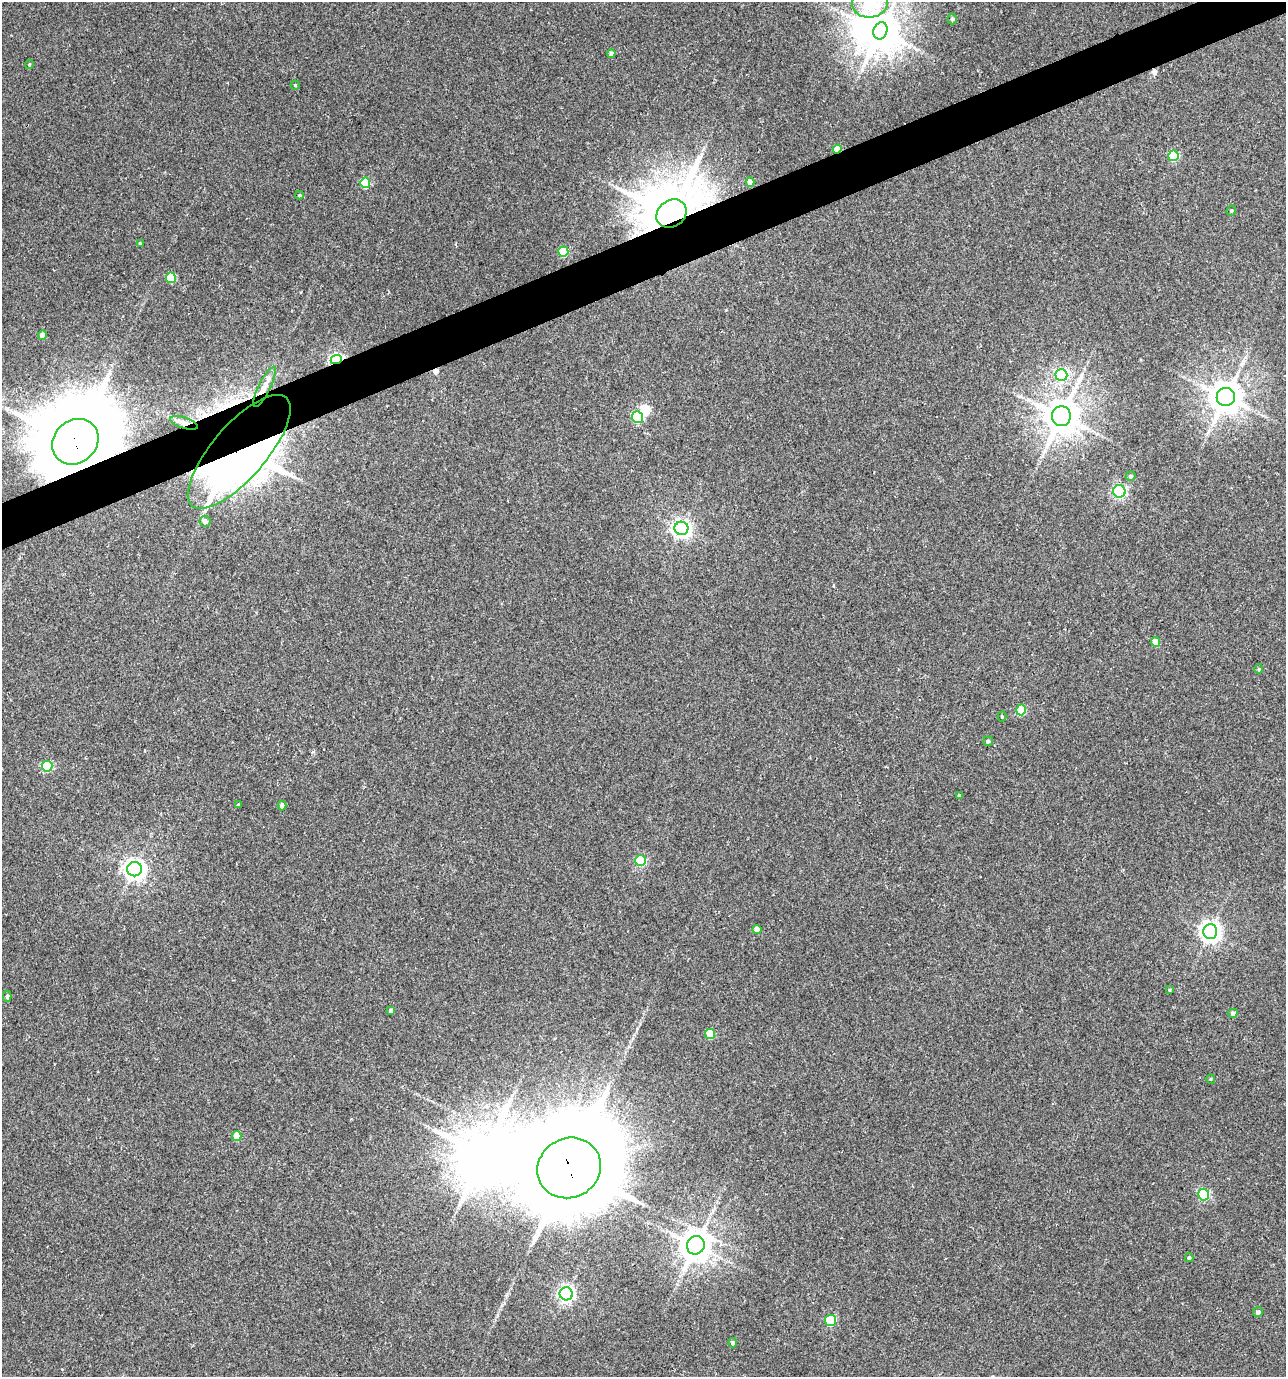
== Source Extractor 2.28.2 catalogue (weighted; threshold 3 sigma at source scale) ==
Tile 10 of 4 x 4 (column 2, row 3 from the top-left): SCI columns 1417-2700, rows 1378-2752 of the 5346 x 5507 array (HDU 1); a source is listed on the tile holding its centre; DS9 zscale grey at full resolution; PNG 1288 x 1379 px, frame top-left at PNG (2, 2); each listed source drawn as its Kron ellipse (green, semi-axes under 4 px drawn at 4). Shown black and unused: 3% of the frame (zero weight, under 3 of 4 exposures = <1% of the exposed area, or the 3 px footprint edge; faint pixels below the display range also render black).
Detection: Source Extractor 2.28.2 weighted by HDU 2 'WHT'; one run over the whole footprint, this tile lists its part. Background 0.0212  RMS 0.0066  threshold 0.0299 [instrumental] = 3 sigma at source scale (4.5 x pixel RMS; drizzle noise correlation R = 1.50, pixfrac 1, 0.0396/0.0396 arcsec/px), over >= 5 px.
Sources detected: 65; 5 inside a brighter object's white glare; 2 cosmic-ray / hot-pixel residue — neither listed nor drawn; the other 58 listed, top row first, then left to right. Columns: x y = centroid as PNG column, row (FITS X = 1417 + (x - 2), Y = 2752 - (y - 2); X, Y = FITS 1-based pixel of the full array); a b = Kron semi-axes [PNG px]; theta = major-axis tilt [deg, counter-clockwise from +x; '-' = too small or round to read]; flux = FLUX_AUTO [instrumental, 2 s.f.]
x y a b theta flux
870 3 18 14 3 87
952 19 5 5 - 1.3
880 31 9 7 69 1400
611 54 4 4 - 3.5
29 64 5 3 - 0.69
295 85 4 4 - 0.73
837 149 4 4 - 17
1173 156 5 5 - 39
750 182 4 4 - 6.8
365 183 5 5 - 27
299 195 4 3 - 0.76
1231 210 5 4 - 0.9
671 213 16 13 37 4000
140 243 4 4 - 0.64
563 252 5 5 - 29
171 278 5 5 - 24
42 335 5 4 - 4.7
336 360 6 4 24 130
1061 375 6 6 - 74
264 387 22 6 64 6.6
1226 397 9 9 - 1200
1061 416 10 9 - 1600
637 417 6 5 - 49
184 423 14 5 -18 3.3
75 442 25 21 41 6800
239 452 72 27 49 490
1130 476 5 5 - 1.5
1119 491 6 6 - 110
205 521 5 5 - 2.9
681 528 7 6 - 290
1155 642 4 4 - 11
1259 669 4 4 - 0.75
1021 710 5 5 - 24
1002 716 5 4 - 0.72
988 741 5 5 - 1.1
47 766 5 5 - 45
959 796 3 3 - 1.7
238 805 4 3 - 0.53
282 805 5 4 - 2.7
641 861 5 5 - 45
135 869 7 7 - 390
757 929 4 4 - 5.4
1210 931 7 7 - 360
1169 990 4 3 - 0.76
7 996 5 4 - 1.4
391 1010 4 4 - 2.2
1233 1013 5 4 - 2.4
710 1034 5 5 - 16
1211 1079 5 4 - 0.71
237 1136 5 4 - 13
569 1168 32 29 28 12000
1204 1194 6 5 - 65
696 1245 9 8 - 1100
1189 1258 4 3 - 1.2
566 1294 6 6 - 200
1258 1312 5 4 - 2
831 1320 5 5 - 45
733 1343 4 4 - 1.7
Overlapping masked pixels (flux is a lower limit): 8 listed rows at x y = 837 149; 671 213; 336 360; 264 387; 184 423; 75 442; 239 452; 569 1168
Isophote crosses this tile's border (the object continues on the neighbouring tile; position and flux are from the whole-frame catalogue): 1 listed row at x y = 870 3